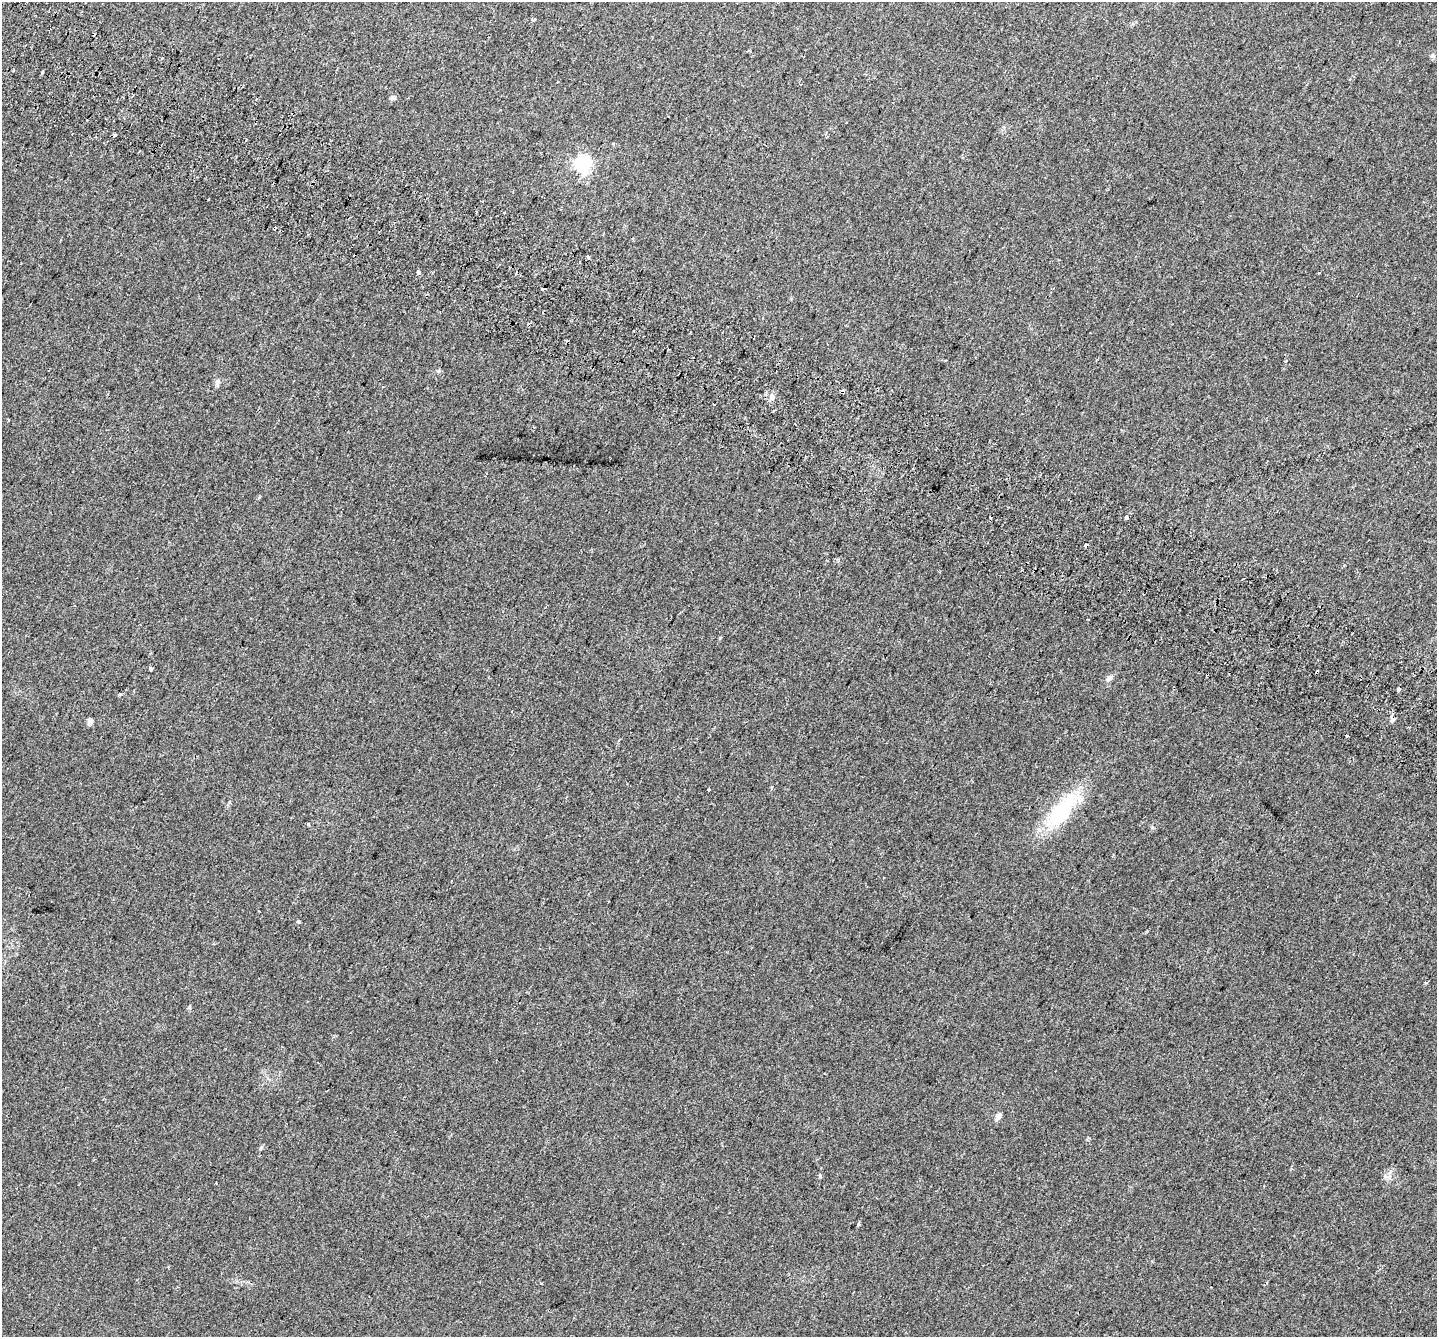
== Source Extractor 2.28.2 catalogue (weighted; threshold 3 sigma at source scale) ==
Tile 11 of 4 x 4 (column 3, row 3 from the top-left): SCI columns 2935-4369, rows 1679-3013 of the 5860 x 5963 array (HDU 1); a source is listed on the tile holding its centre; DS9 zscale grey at full resolution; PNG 1439 x 1339 px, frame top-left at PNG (2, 2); no overlay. Shown black and unused: <1% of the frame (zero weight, under 2 of 3 exposures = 4% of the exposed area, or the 3 px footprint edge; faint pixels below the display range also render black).
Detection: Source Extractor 2.28.2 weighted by HDU 2 'WHT'; one run over the whole footprint, this tile lists its part. Background 0.0214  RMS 0.0051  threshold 0.0227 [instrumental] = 3 sigma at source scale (4.5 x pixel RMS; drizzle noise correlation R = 1.50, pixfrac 1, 0.0396/0.0396 arcsec/px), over >= 5 px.
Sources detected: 43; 6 cosmic-ray / hot-pixel residue — not listed; the other 37 listed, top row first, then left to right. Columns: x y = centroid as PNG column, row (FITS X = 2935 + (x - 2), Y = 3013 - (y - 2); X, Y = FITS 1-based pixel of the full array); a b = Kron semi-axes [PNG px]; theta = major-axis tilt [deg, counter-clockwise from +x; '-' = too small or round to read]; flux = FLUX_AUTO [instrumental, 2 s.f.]
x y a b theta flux
750 51 4 3 - 0.6
1432 55 7 5 2 0.97
393 98 8 6 14 1.1
115 135 3 3 - 1.3
612 144 3 3 - 1.9
583 165 6 6 - 140
476 211 3 3 - 1
505 213 3 3 - 2
588 256 4 3 - 0.75
418 273 3 3 - 5.5
1319 273 3 2 - 0.37
544 289 4 3 - 5.5
1285 361 3 3 - 0.51
217 383 9 7 82 1.5
772 397 10 6 -68 1.8
714 404 3 3 - 1.2
991 517 3 2 - 0.74
1127 517 4 3 - 2.4
1086 545 4 3 - 5.4
151 669 4 3 - 1
1317 672 4 3 - 2.6
1109 678 10 5 51 1.4
1399 689 3 3 - 2.4
120 694 4 4 - 0.66
1392 719 10 6 -83 1.6
90 722 6 5 - 2.2
1347 736 3 3 - 4.6
772 787 5 3 - 0.54
709 790 3 3 - 0.55
1061 811 53 21 51 32
308 824 3 3 - 1.4
298 922 4 3 - 0.81
998 1117 8 6 57 2.3
261 1148 7 4 45 0.73
820 1176 4 3 - 0.85
1389 1177 10 6 -44 1.8
858 1224 4 3 - 0.86
Overlapping masked pixels (flux is a lower limit): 4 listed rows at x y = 1127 517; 1086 545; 1317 672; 1392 719
Unlisted compact peaks at least as high as the median listed source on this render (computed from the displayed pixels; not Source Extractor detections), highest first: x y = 720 638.